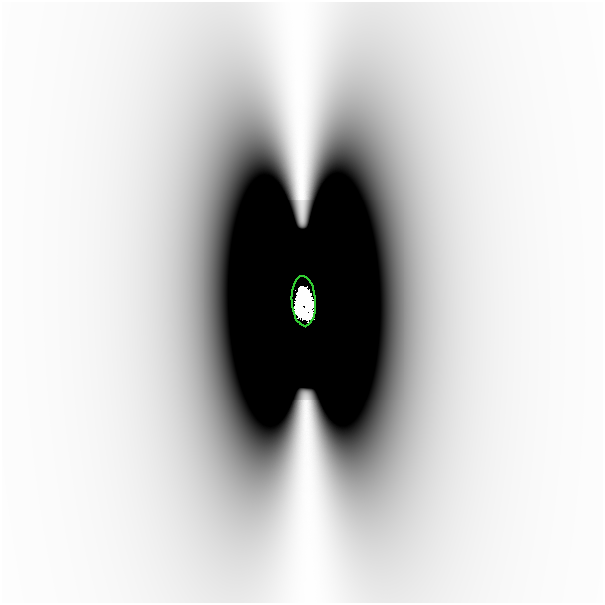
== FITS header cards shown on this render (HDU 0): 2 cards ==
NAXIS1  =                  601
NAXIS2  =                  601

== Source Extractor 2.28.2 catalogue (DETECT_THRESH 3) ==
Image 601 x 601 px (HDU 0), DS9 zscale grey, 1 PNG px = 1 image px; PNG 605 x 605 px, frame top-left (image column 1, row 601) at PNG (2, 2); each listed source drawn as its Kron ellipse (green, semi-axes under 4 px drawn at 4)
Background -8.51e-10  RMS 2.6e-10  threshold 7.74e-10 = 3 sigma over >= 5 px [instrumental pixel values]
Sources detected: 3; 2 with non-positive FLUX_AUTO (blend fragments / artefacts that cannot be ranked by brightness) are neither listed nor drawn; the other 1 listed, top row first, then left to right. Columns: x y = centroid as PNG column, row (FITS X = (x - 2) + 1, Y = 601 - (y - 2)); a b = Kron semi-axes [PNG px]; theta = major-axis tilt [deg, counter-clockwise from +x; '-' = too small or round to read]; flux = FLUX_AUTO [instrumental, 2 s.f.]
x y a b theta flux
304 301 25 12 -87 12
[2 non-positive-flux detections neither listed nor drawn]